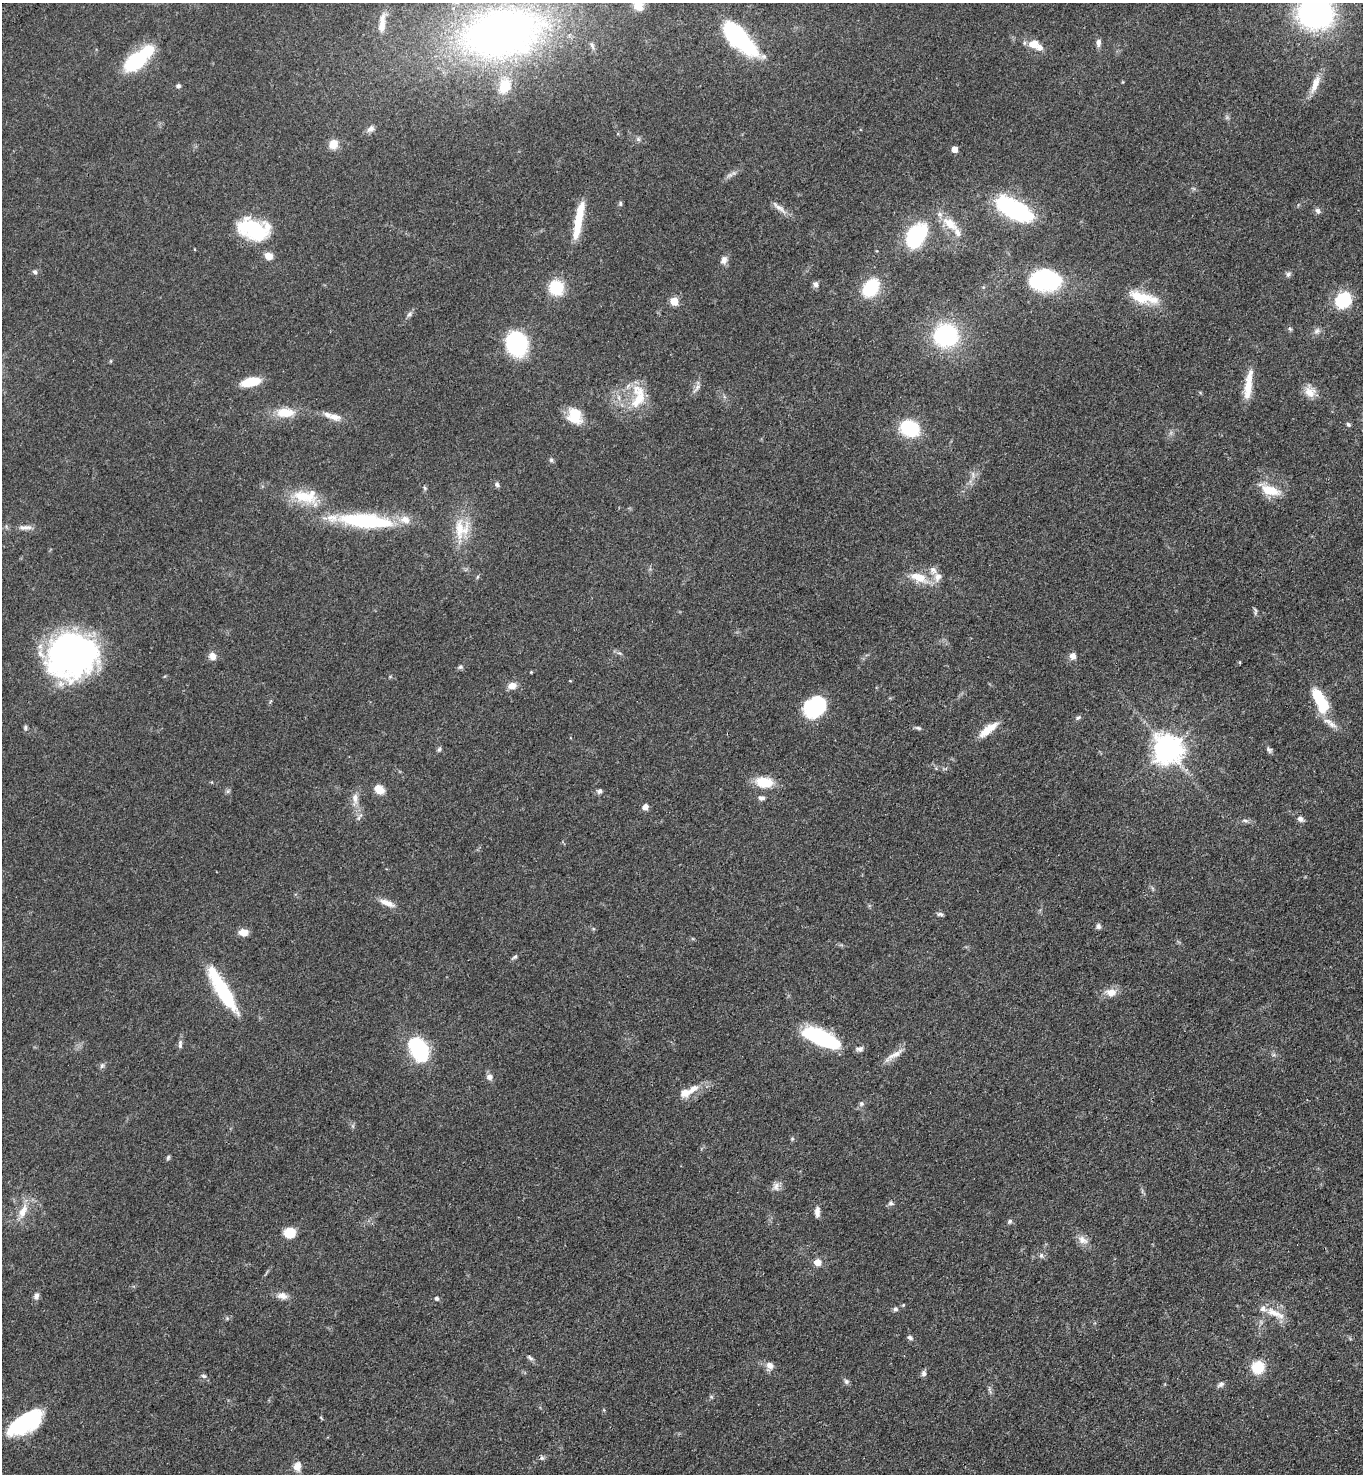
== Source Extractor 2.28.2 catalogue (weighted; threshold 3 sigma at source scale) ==
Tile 6 of 4 x 4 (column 2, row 2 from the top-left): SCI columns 1612-2972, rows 3044-4515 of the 6086 x 6089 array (HDU 1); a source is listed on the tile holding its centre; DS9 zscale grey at full resolution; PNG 1365 x 1476 px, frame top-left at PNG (2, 3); no overlay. Shown black and unused: <1% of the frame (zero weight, under 3 of 4 exposures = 6% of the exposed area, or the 3 px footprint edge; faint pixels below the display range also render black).
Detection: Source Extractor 2.28.2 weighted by HDU 2 'WHT'; one run over the whole footprint, this tile lists its part. Background 0.0454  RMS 0.0052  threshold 0.0235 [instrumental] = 3 sigma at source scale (4.5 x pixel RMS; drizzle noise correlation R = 1.50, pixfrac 1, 0.05/0.05 arcsec/px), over >= 5 px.
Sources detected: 152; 5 inside a brighter object's white glare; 1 cosmic-ray / hot-pixel residue — not listed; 11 inside a brighter listed object's ellipse — not listed separately; the other 135 listed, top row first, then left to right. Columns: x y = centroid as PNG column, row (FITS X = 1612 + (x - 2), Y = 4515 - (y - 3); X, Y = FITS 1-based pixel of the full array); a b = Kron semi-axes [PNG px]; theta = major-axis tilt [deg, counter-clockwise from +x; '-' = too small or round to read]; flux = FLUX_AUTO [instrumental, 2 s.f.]
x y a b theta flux
638 6 11 10 - 6.9
1315 13 27 24 -3 130
382 26 19 9 85 5.9
501 33 76 45 10 330
738 37 38 13 -45 80
1034 43 11 9 21 6
1098 43 10 5 84 2.2
592 46 10 5 -66 1.4
136 61 19 11 38 47
1315 84 26 8 69 6.3
178 86 6 5 - 1.1
505 86 18 13 68 12
370 129 11 7 39 2.3
638 139 6 5 - 1
333 144 10 9 - 6
954 149 5 5 - 5.9
620 204 7 5 -90 0.82
779 208 24 6 -34 3.4
1015 210 30 15 -24 65
1318 211 9 6 -57 1.4
578 220 43 8 79 16
950 224 27 12 -40 9.4
253 229 35 22 -15 34
915 235 23 16 55 50
269 256 11 9 -30 3.7
724 260 11 8 70 2.7
35 272 7 6 - 1.2
1288 274 8 6 73 1.2
1045 280 23 16 -2 67
816 284 8 7 - 1.8
556 288 15 14 - 18
871 288 25 17 53 20
1141 297 34 15 -18 15
1343 300 17 15 44 24
674 301 5 5 - 17
409 314 9 5 53 1.4
1290 329 7 4 -45 0.75
1317 331 9 7 45 1.8
946 335 21 20 - 51
516 344 17 14 -72 58
250 382 18 8 13 15
1248 386 36 8 82 9.9
697 388 15 5 57 2.1
1310 392 16 13 -53 5.5
639 398 34 15 68 14
285 413 21 11 1 10
575 416 20 16 -61 12
335 417 19 9 -19 4.3
1348 424 6 5 - 0.89
910 428 17 14 -24 31
551 460 6 5 - 0.96
973 474 9 3 -85 1.4
497 485 6 5 - 1.4
425 488 6 5 - 0.78
1270 490 26 11 -20 11
305 496 36 15 -12 16
366 521 64 16 -5 48
25 527 20 7 2 3.4
461 529 29 23 83 16
933 570 11 9 -67 2.7
477 577 5 3 - 0.6
919 577 25 11 -20 10
1255 611 11 4 89 1
619 653 7 4 -32 0.93
72 655 47 41 17 160
212 656 10 8 -62 3.3
1073 656 7 7 - 3.1
460 667 7 6 - 0.98
531 672 4 4 - 0.42
570 681 4 3 - 0.41
512 686 10 8 12 4
1320 700 31 12 -65 24
815 707 27 21 21 26
1078 717 8 5 34 1
25 727 7 5 89 0.96
918 728 9 4 -18 0.99
988 730 28 9 39 8.2
439 749 7 5 67 0.91
1167 749 9 9 - 720
1269 749 10 6 -44 1.3
764 782 20 13 -8 12
379 789 10 8 -36 6.6
228 791 6 5 - 0.91
599 791 6 6 - 1.4
761 798 8 6 -6 1.5
355 799 19 8 88 4.4
645 807 5 5 - 3.8
359 817 14 4 56 1.3
1300 819 8 6 -36 2
1245 820 8 4 -9 1.1
387 903 23 7 -22 4.6
940 914 8 5 -8 1.2
1098 926 8 6 -84 1.4
243 932 9 6 2 5.4
515 957 9 4 40 1.1
222 989 35 17 -62 26
1111 992 12 9 2 5.4
821 1038 39 14 -25 52
180 1044 13 5 87 1.7
859 1049 11 6 -2 1.6
419 1050 20 13 -60 53
895 1054 29 7 31 4.9
102 1066 8 5 63 1.2
489 1077 9 8 - 2.3
693 1089 21 9 34 6
861 1104 8 7 - 1.3
792 1139 5 5 - 0.7
168 1157 7 4 64 0.88
776 1187 12 9 -87 2.7
891 1203 7 5 -1 1.2
23 1211 21 9 66 7
817 1212 12 6 87 2.8
1010 1221 6 5 - 1.1
290 1233 10 8 14 12
1082 1240 15 9 -31 3.9
1041 1255 8 6 -77 1.3
817 1262 7 6 - 5.1
36 1296 9 7 72 1.9
282 1296 14 8 -10 3.5
437 1298 5 5 - 1.3
903 1305 5 3 - 0.5
895 1309 7 6 - 1.2
1275 1313 29 9 -24 7.3
910 1337 7 5 -26 1.2
530 1358 10 5 -37 1.3
770 1365 11 9 -33 3.1
1258 1367 12 11 - 15
924 1373 7 6 - 1.7
204 1376 8 5 -16 1.2
846 1381 7 6 - 1.2
1221 1384 10 5 28 1.5
711 1397 7 4 -89 0.77
604 1410 5 3 - 0.51
26 1422 37 16 31 48
297 1466 11 8 81 4
Isophote crosses this tile's border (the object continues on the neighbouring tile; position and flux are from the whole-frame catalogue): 3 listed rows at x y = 638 6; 1315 13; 72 655